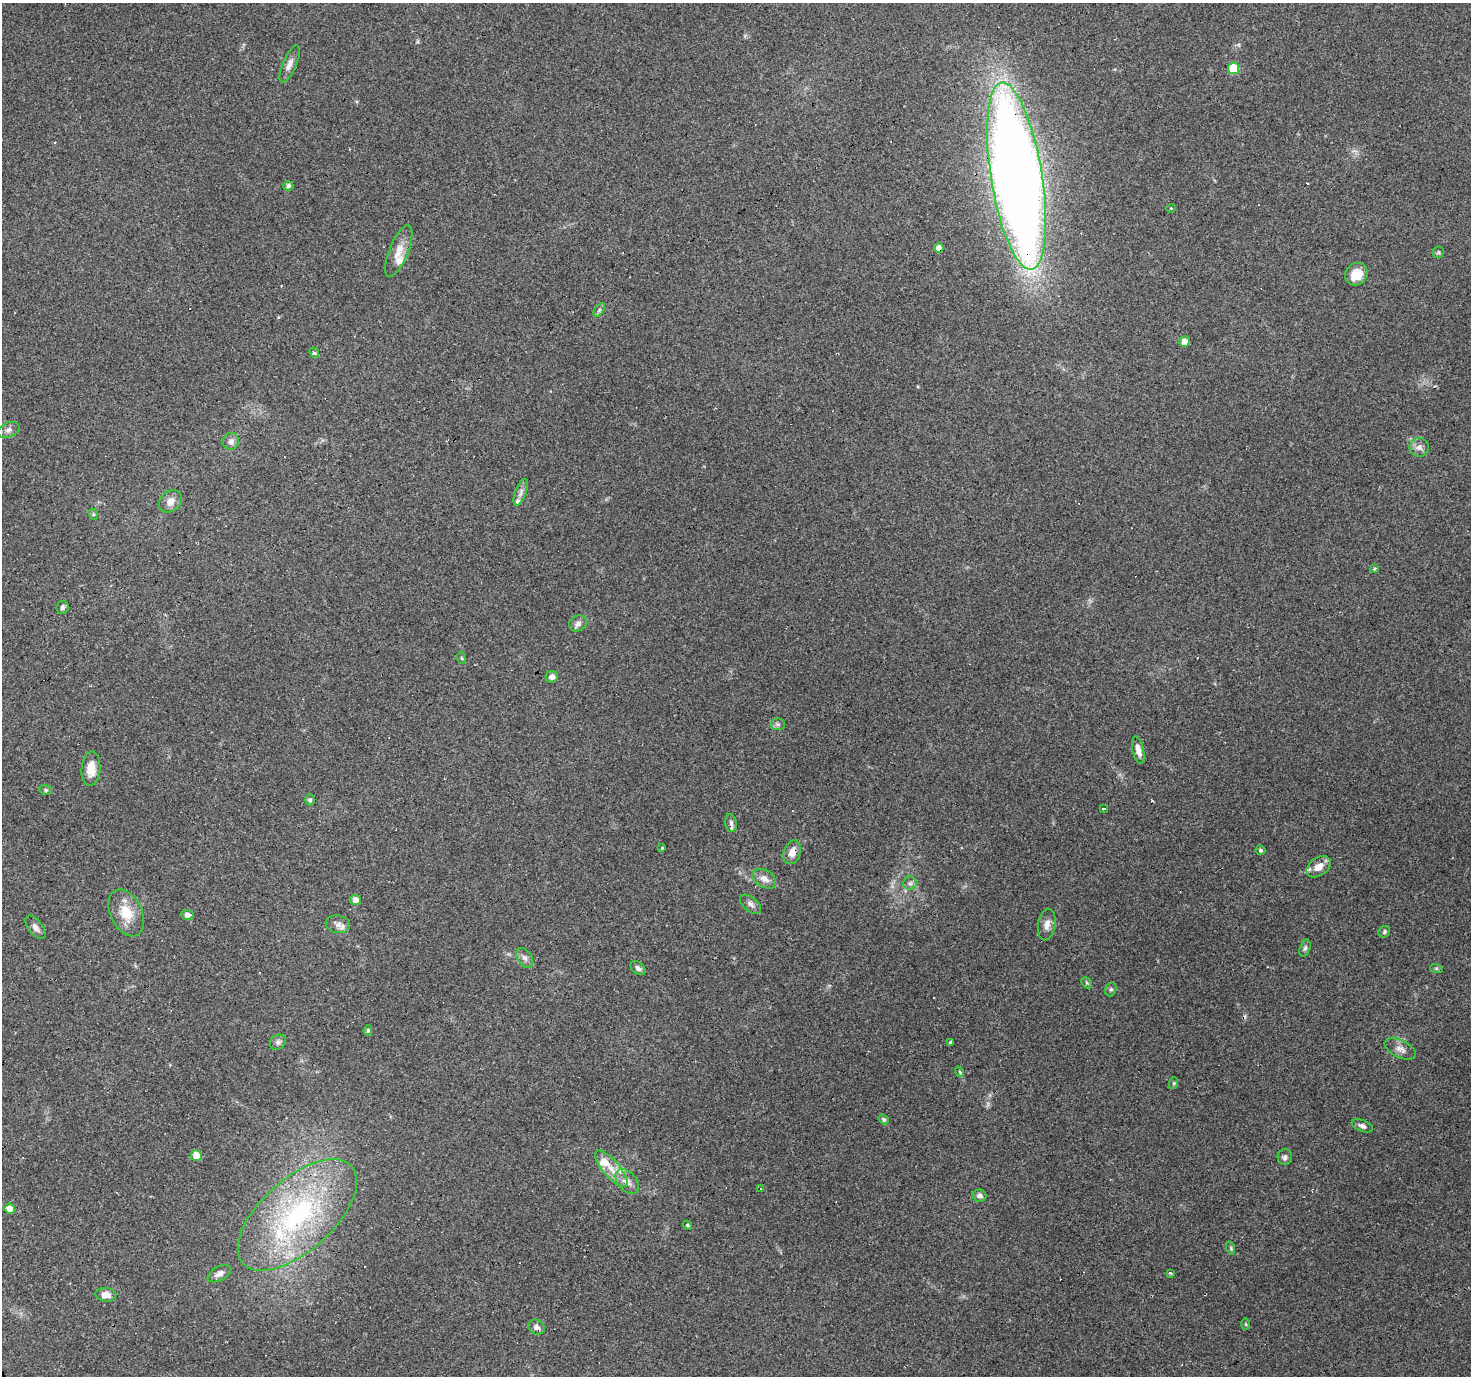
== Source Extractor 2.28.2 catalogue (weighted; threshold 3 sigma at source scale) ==
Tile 7 of 4 x 4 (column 3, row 2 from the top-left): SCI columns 2938-4406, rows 2923-4296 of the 5874 x 5782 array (HDU 1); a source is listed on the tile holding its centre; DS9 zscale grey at full resolution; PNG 1473 x 1378 px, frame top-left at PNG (2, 3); each listed source drawn as its Kron ellipse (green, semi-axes under 4 px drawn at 4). Shown black and unused: <1% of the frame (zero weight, under 3 of 4 exposures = <1% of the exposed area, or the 3 px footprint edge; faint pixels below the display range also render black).
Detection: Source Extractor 2.28.2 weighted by HDU 2 'WHT'; one run over the whole footprint, this tile lists its part. Background 0.256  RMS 0.0082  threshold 0.0369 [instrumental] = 3 sigma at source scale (4.5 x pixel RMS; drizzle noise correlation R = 1.50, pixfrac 1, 0.0396/0.0396 arcsec/px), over >= 5 px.
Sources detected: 93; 15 cosmic-ray / hot-pixel residue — neither listed nor drawn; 5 inside a brighter listed object's ellipse — not listed separately; the other 73 listed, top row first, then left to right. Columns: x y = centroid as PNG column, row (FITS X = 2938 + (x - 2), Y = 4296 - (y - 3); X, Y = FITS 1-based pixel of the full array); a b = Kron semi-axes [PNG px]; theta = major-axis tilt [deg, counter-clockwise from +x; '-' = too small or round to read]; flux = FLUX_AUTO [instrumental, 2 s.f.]
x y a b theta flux
290 64 20 7 66 5.6
1233 68 5 5 - 35
1016 176 95 25 -81 1400
288 186 5 4 - 2.7
1171 208 5 3 - 0.62
939 248 5 4 - 7.4
399 251 28 9 68 10
1438 252 6 5 - 1.4
1356 274 12 10 46 14
599 310 8 4 54 1.6
1184 342 5 5 - 7.3
314 353 5 4 - 1.8
9 430 11 7 22 3.7
231 441 8 8 - 3.9
1419 447 9 9 - 4.3
521 492 14 5 69 3.8
170 501 12 10 43 6.3
93 514 6 3 -72 1.1
1375 569 3 3 - 3
63 607 6 6 - 2.1
578 623 9 7 29 3.8
461 658 6 4 -70 0.96
552 677 6 5 - 3.3
778 724 7 6 - 1.8
1138 750 14 5 -77 6.7
91 769 17 9 86 12
46 790 6 5 - 1.5
310 800 5 4 - 1.4
1103 808 3 3 - 5
731 823 9 5 -81 2.5
662 848 3 3 - 0.88
1260 850 5 4 - 1.7
792 852 12 8 70 7.2
1319 867 13 9 35 8.8
764 879 13 8 -31 6.2
910 883 6 6 - 2.4
355 900 5 5 - 4.9
751 904 12 7 -39 3.3
126 913 25 16 -65 19
187 915 6 5 - 3.8
338 924 12 8 -9 4.6
1047 925 16 9 81 5.8
35 927 14 7 -53 4.2
1384 932 6 5 - 1.4
1305 948 9 5 74 1.8
525 958 11 7 -56 3.4
638 968 8 5 -40 2.7
1436 968 6 4 -17 1
1087 983 6 4 -46 1.3
1111 989 7 5 74 1.6
368 1031 5 4 - 1.3
278 1042 9 7 38 2.5
951 1042 3 3 - 5.4
1400 1049 17 8 -27 5.6
959 1072 5 4 - 1.5
1174 1083 6 4 72 1.1
884 1120 5 4 - 1.9
1362 1126 11 5 -20 3.2
196 1155 5 5 - 9.9
1285 1157 8 7 - 2.5
611 1169 23 8 -49 12
627 1181 14 9 -49 6.2
760 1188 3 3 - 0.75
979 1196 7 6 - 3.2
10 1209 5 5 - 9
297 1215 73 36 42 140
687 1225 5 4 - 1.3
1231 1248 7 4 -72 1.2
1171 1273 4 3 - 1
219 1274 13 7 28 5.1
106 1295 10 7 -7 6.9
1246 1324 6 3 -89 0.84
536 1327 8 7 - 3.6
Overlapping masked pixels (flux is a lower limit): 3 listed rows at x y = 1016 176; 939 248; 792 852
Isophote crosses this tile's border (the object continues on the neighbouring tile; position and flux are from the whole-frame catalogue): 1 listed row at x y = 1016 176